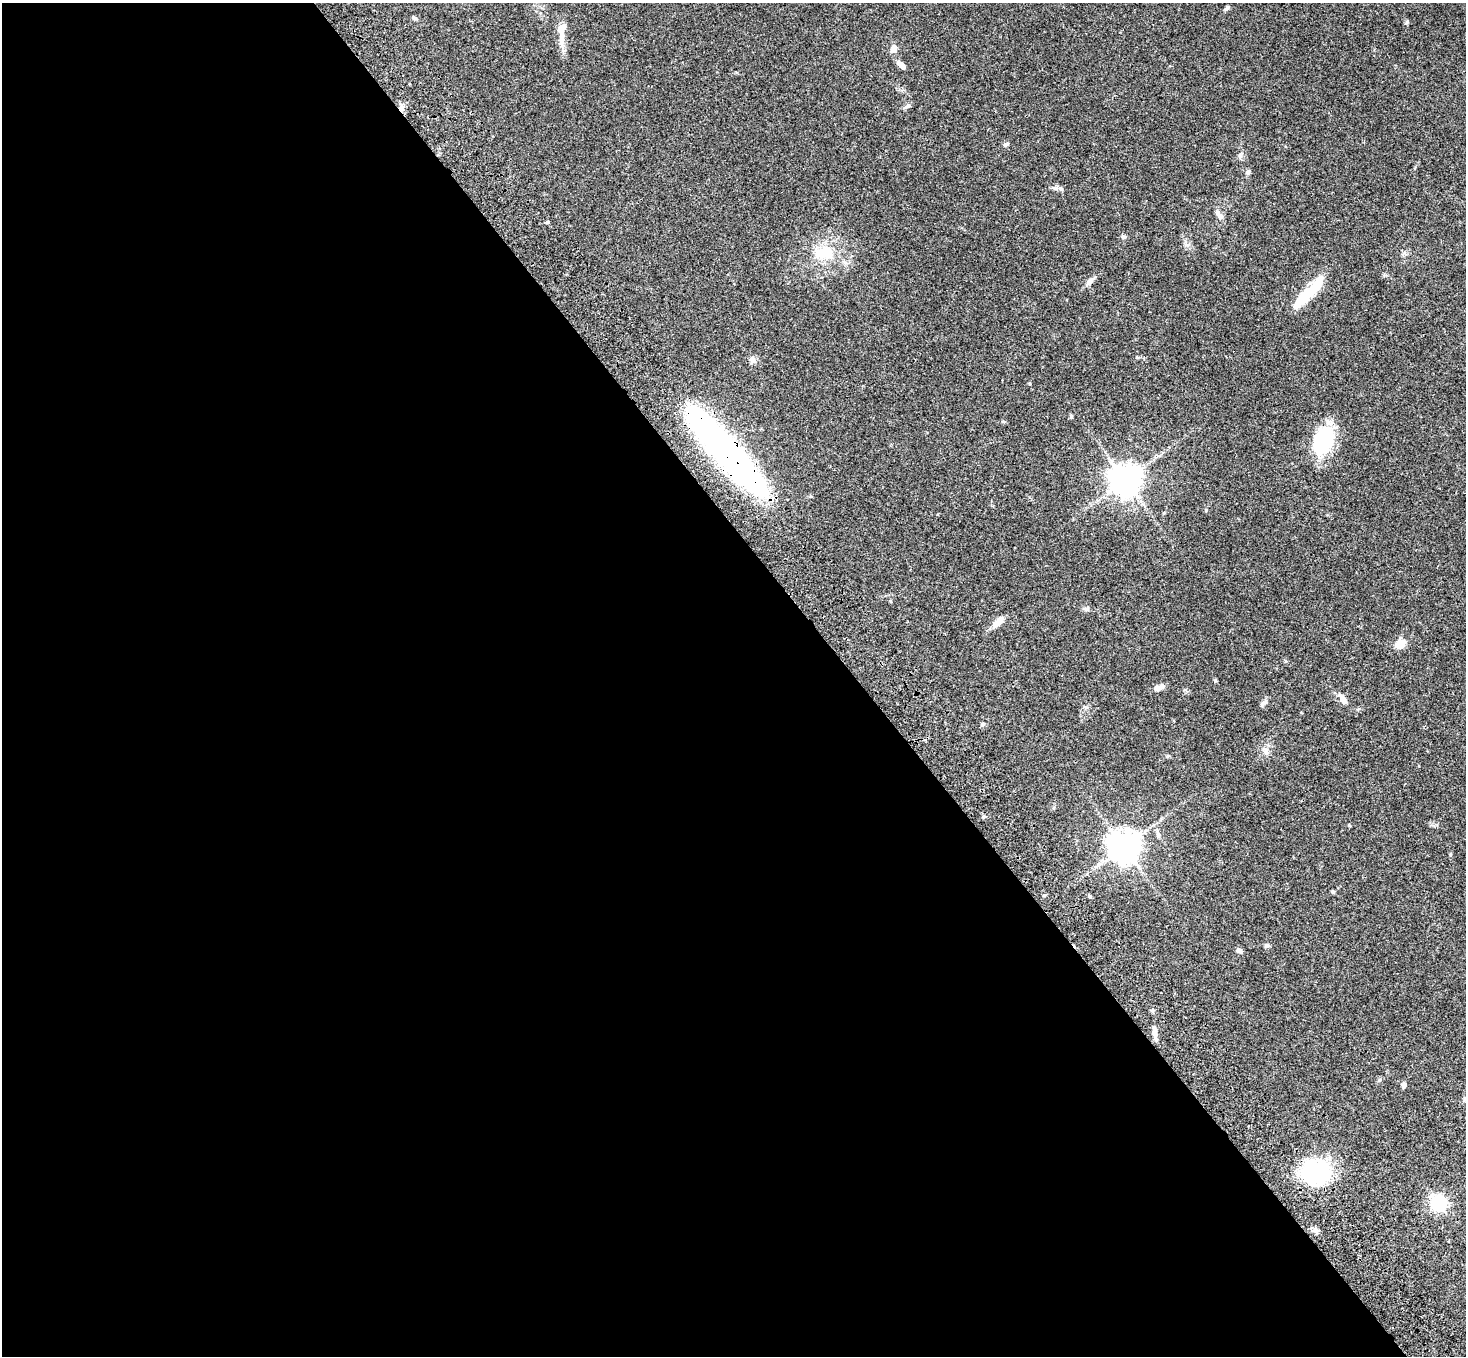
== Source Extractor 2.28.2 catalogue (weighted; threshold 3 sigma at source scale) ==
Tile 9 of 4 x 4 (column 1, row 3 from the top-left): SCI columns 108-1571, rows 1730-3083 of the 6069 x 6028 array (HDU 1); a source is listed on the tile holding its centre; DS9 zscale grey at full resolution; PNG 1468 x 1358 px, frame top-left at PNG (2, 3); no overlay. Shown black and unused: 59% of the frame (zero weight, under 3 of 4 exposures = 6% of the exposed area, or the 3 px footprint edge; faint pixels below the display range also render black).
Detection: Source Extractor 2.28.2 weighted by HDU 2 'WHT'; one run over the whole footprint, this tile lists its part. Background 0.0468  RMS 0.0052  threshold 0.0232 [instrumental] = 3 sigma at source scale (4.5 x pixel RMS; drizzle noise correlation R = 1.50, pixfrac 1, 0.05/0.05 arcsec/px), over >= 5 px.
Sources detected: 46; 2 inside a brighter object's white glare — not listed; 2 inside a brighter listed object's ellipse — not listed separately; the other 42 listed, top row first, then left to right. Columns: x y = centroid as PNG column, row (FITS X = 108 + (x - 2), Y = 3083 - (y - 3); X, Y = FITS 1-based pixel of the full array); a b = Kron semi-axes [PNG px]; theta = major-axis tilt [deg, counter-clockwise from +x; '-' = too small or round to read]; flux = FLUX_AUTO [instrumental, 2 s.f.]
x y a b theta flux
1226 8 7 4 42 0.9
414 18 6 5 - 0.93
1406 22 6 4 70 0.62
561 39 25 8 88 5.1
894 49 10 7 83 2.5
901 65 11 5 -43 2.8
907 106 11 5 18 1.2
401 108 9 6 69 2.1
1006 144 8 5 32 1.1
1248 172 6 5 - 1
1060 188 12 6 -8 1.7
1219 215 14 6 -55 2.3
1123 237 6 5 - 0.8
824 253 27 17 -6 15
1090 281 14 6 47 2.2
1315 287 36 10 54 13
753 360 10 7 -54 1.8
1029 383 5 3 - 0.42
1071 416 5 4 - 0.65
1323 440 28 18 67 37
724 451 98 20 -48 230
1125 480 11 10 - 580
998 622 15 8 43 3.9
1400 644 13 10 36 4.7
1215 680 5 4 - 0.57
1157 688 6 5 - 2.1
1343 700 15 7 -56 3
1262 704 9 6 53 1.3
982 724 5 5 - 0.82
1265 750 10 6 -72 1.8
984 816 5 3 - 0.66
1349 825 5 3 - 0.37
1124 847 10 9 - 680
1333 892 5 5 - 0.57
1267 946 6 6 - 0.93
1240 951 8 5 -48 1.2
1154 1032 13 6 -84 3.3
1380 1080 6 4 87 0.69
1403 1085 7 5 -74 1.5
1316 1172 33 28 21 43
1439 1203 7 6 - 100
1315 1230 9 7 -22 1.7
Overlapping masked pixels (flux is a lower limit): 3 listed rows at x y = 401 108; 724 451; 1316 1172
Unlisted compact peaks at least as high as the median listed source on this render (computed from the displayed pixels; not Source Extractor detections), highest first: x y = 1206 510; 548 222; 1450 855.